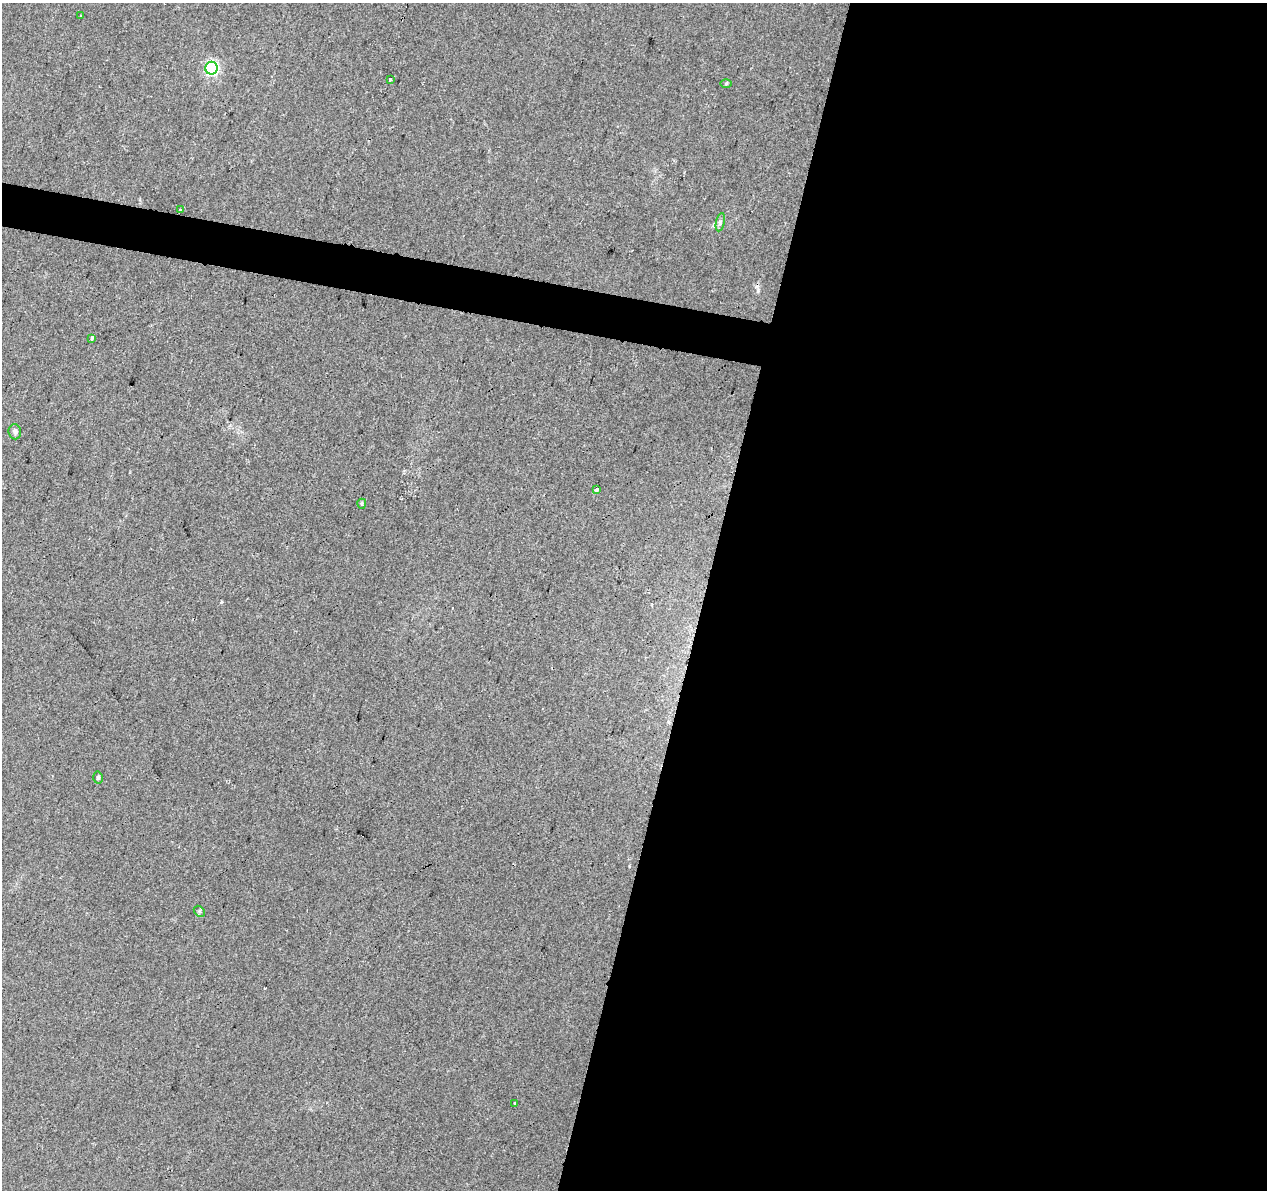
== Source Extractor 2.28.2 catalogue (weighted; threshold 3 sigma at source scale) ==
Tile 12 of 4 x 4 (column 4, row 3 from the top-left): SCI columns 3797-5061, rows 1412-2599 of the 5069 x 5260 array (HDU 1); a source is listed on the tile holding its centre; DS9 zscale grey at full resolution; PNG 1269 x 1192 px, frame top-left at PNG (2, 3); each listed source drawn as its Kron ellipse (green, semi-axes under 4 px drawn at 4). Shown black and unused: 47% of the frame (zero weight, under 2 of 3 exposures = <1% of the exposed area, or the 3 px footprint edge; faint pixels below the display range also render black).
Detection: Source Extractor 2.28.2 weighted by HDU 2 'WHT'; one run over the whole footprint, this tile lists its part. Background 0.0393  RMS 0.0069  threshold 0.0313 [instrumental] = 3 sigma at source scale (4.5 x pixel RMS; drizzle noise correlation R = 1.50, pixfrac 1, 0.0396/0.0396 arcsec/px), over >= 5 px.
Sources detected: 15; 2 cosmic-ray / hot-pixel residue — neither listed nor drawn; the other 13 listed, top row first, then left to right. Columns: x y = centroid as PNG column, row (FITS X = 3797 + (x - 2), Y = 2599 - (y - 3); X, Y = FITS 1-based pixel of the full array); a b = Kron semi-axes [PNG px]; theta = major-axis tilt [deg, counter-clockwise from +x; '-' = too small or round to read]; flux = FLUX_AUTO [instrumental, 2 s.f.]
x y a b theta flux
80 15 3 2 - 0.98
212 68 6 6 - 130
390 79 3 3 - 2.3
726 84 6 4 1 0.8
180 210 3 2 - 1.3
720 222 9 4 77 1.6
92 339 4 3 - 13
15 432 7 6 - 2
597 490 4 3 - 6.6
362 504 5 3 - 0.87
98 778 6 4 87 1.3
199 911 6 4 -45 1.2
515 1103 3 3 - 4.1